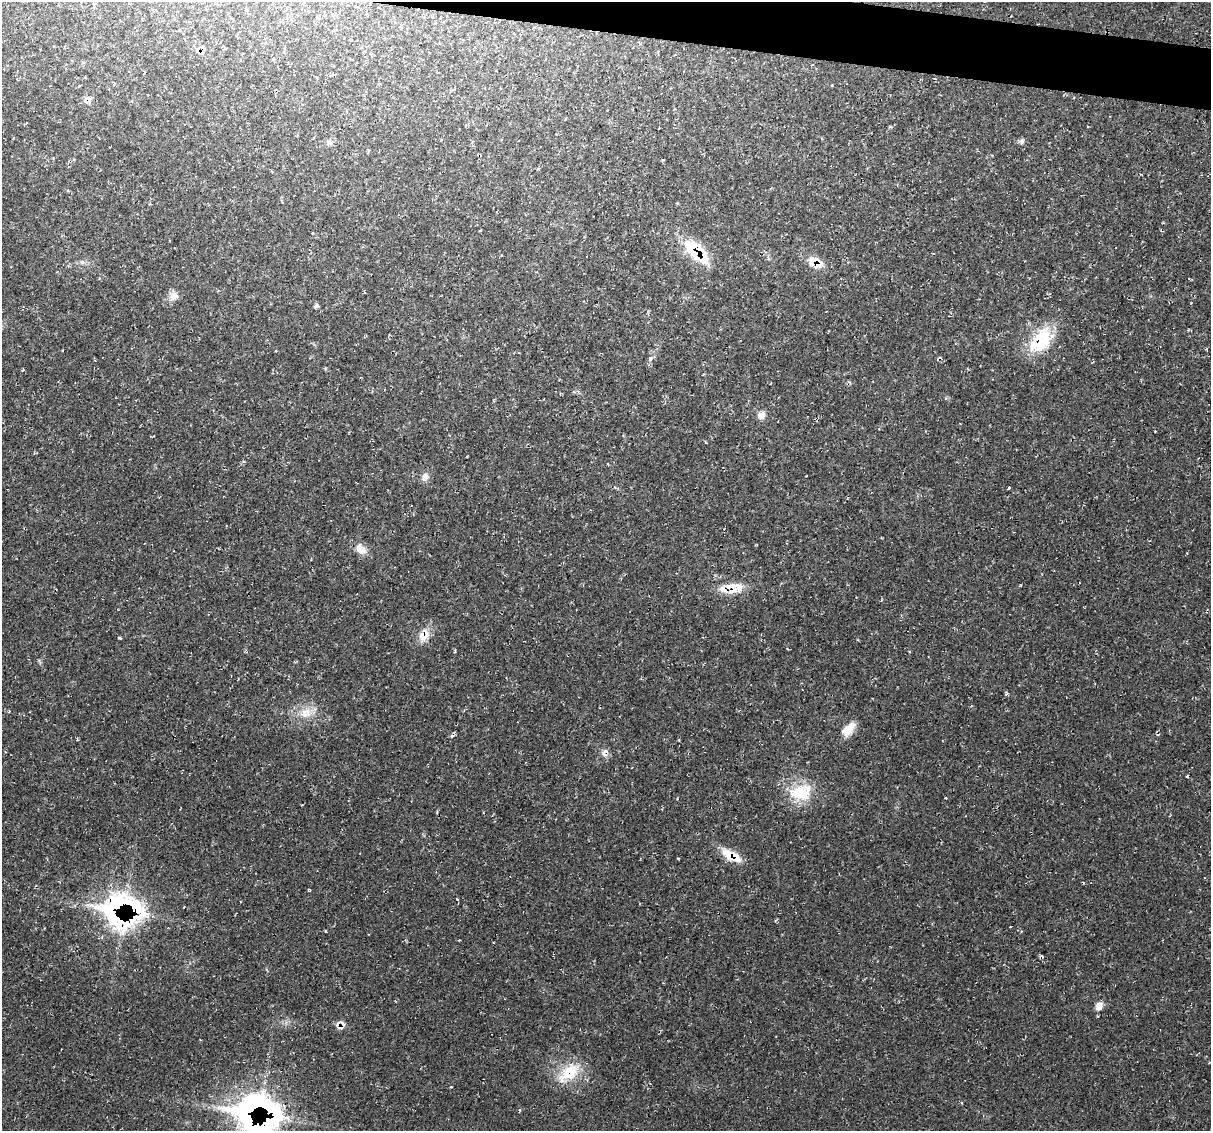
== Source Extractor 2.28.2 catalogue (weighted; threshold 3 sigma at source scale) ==
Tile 11 of 4 x 4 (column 3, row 3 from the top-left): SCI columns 2435-3643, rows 1244-2372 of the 4856 x 4871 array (HDU 1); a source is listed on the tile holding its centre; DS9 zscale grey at full resolution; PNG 1213 x 1133 px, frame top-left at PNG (2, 2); no overlay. Shown black and unused: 3% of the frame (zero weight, under 2 of 3 exposures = <1% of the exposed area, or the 3 px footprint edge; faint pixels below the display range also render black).
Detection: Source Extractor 2.28.2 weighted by HDU 2 'WHT'; one run over the whole footprint, this tile lists its part. Background 0.0207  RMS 0.0061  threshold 0.0275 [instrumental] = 3 sigma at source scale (4.5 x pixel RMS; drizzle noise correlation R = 1.50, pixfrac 1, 0.05/0.05 arcsec/px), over >= 5 px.
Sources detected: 39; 2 cosmic-ray / hot-pixel residue — not listed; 7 inside a brighter listed object's ellipse — not listed separately; the other 30 listed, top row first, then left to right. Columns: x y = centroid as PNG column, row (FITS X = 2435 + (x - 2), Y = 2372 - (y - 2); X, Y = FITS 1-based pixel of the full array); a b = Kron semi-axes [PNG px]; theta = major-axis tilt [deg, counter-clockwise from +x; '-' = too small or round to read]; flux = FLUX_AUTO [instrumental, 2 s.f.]
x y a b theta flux
202 51 11 4 52 1.9
832 85 4 3 - 0.58
89 99 11 7 -34 2.3
1022 142 8 6 89 1.5
329 143 6 6 - 1.4
692 247 22 16 -40 17
82 262 6 5 - 1.1
815 262 21 13 -34 9.4
174 296 16 8 45 4.4
316 306 6 4 35 1.3
1041 341 35 21 54 28
650 358 8 6 42 2
761 415 10 9 - 3.6
425 477 10 9 - 3.5
1009 487 3 3 - 1.1
360 549 16 10 -38 5.9
734 587 21 13 -6 12
424 635 16 13 57 8.3
304 713 14 9 -88 6.1
848 729 21 11 46 7.6
452 736 5 3 - 1
604 753 11 7 89 2.8
1187 776 4 2 - 0.57
801 792 31 20 17 21
731 856 24 10 -28 13
119 916 39 29 71 56
1099 1006 10 8 60 4.2
339 1023 13 7 14 3.1
569 1073 32 17 38 19
256 1114 57 43 -9 180
Overlapping masked pixels (flux is a lower limit): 10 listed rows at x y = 202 51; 692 247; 815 262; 1041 341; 734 587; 424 635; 731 856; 119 916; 339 1023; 256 1114
Isophote crosses this tile's border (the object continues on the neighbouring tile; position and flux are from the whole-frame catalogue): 1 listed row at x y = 256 1114
Unlisted compact peaks at least as high as the median listed source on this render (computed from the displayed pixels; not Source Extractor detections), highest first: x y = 457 899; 451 1087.